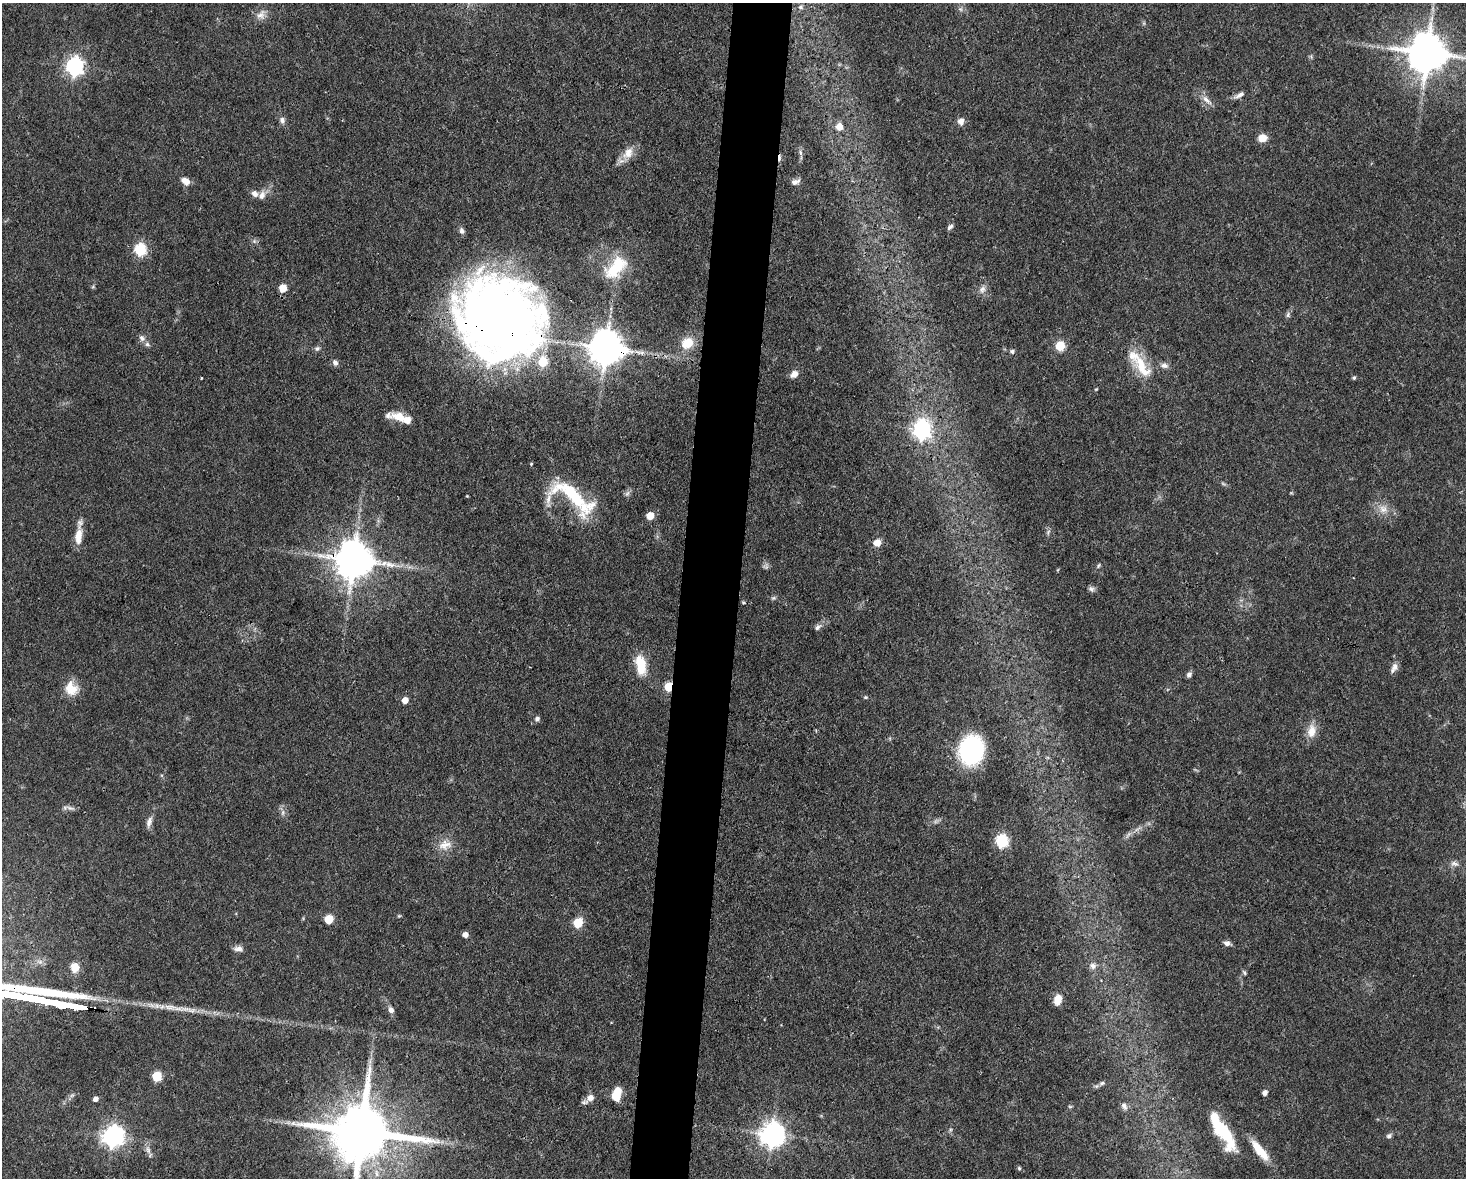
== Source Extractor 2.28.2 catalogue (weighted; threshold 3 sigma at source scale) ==
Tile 5 of 3 x 4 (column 2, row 2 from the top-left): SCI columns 1688-3151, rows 2353-3528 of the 4725 x 4704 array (HDU 1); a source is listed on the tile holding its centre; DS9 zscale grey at full resolution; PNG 1468 x 1180 px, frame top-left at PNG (2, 3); no overlay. Shown black and unused: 4% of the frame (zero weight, under 3 of 4 exposures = <1% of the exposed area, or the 3 px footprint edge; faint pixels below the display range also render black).
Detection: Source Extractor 2.28.2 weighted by HDU 2 'WHT'; one run over the whole footprint, this tile lists its part. Background 0.0737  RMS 0.004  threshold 0.0182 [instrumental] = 3 sigma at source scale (4.5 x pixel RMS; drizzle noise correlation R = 1.50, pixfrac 1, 0.05/0.05 arcsec/px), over >= 5 px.
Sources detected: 109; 1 too faint to see at this stretch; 1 inside a brighter object's white glare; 1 cosmic-ray / hot-pixel residue — not listed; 9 inside a brighter listed object's ellipse — not listed separately; the other 97 listed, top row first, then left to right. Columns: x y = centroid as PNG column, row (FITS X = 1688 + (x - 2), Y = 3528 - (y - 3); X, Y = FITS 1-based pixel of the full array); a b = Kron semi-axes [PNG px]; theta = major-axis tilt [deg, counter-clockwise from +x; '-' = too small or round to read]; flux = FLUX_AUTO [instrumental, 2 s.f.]
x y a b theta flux
801 7 7 6 - 1.1
261 15 15 11 60 3.2
1427 53 12 11 - 1400
75 66 7 7 - 150
1240 95 15 6 29 1.9
1206 100 14 7 -46 2.6
282 120 10 7 -73 1.7
961 121 8 7 - 2.3
839 126 7 6 - 4.5
1262 138 9 7 11 4.8
801 152 8 4 -80 1
628 153 18 12 53 5.2
185 181 11 7 -32 3.2
795 182 10 5 22 1.9
262 195 13 8 69 2.5
950 227 9 5 42 1
462 231 8 6 -79 1.3
254 241 5 5 - 0.82
140 250 6 6 - 46
616 268 35 18 48 18
283 288 5 5 - 11
982 289 11 8 59 2.1
1288 315 7 6 - 0.97
499 319 72 65 -29 480
142 338 10 8 -51 1.6
687 343 11 9 39 9.6
1060 346 5 5 - 20
317 348 8 6 4 1.1
606 348 10 10 - 1000
1012 351 6 5 - 0.92
642 353 6 4 -72 0.89
335 363 8 6 -43 1.5
1164 365 11 7 -8 1.8
1142 367 39 16 -55 13
794 374 10 7 43 2.6
201 378 3 2 - 0.31
1354 378 4 4 - 0.74
1096 389 5 3 - 0.35
399 416 18 11 -14 5.7
922 429 8 7 - 160
627 493 8 6 68 1.2
572 494 55 24 -38 34
467 496 3 3 - 0.32
1383 509 12 11 - 3.7
650 516 5 5 - 9.3
1048 532 8 4 71 0.89
78 536 23 9 85 5.9
877 543 8 7 - 3.6
353 560 11 11 - 1200
1098 565 6 4 69 0.61
1091 589 8 7 - 1.2
773 598 6 5 - 0.75
743 602 5 3 - 0.42
817 627 10 7 43 1.5
641 665 22 11 -80 12
1395 666 10 9 - 2.2
1189 674 7 6 - 1.4
668 686 6 4 84 16
71 688 18 15 -66 6.8
865 697 6 4 0 0.59
405 700 5 4 - 4.5
537 719 7 5 46 1.2
1312 731 18 10 82 5.2
971 750 19 16 76 78
70 808 14 5 -14 1.5
283 813 9 4 81 1.1
149 822 16 7 73 2.3
1128 834 11 3 55 1
1002 841 6 6 - 57
445 844 19 13 8 5.1
1454 863 12 6 -17 1.7
329 919 6 5 - 16
578 923 6 5 - 22
465 935 5 5 - 2.7
1227 943 7 6 - 1.6
238 948 12 6 0 2
1093 966 9 8 - 1.8
75 967 9 8 - 5
1244 973 8 4 -50 0.68
1058 1000 11 7 75 4.3
391 1010 9 6 -60 1.7
157 1076 6 5 - 20
1102 1083 8 6 21 1.2
1265 1093 5 4 - 2.1
616 1094 13 8 75 8.9
590 1098 13 8 45 3
95 1099 5 4 - 1.9
1124 1106 12 7 -60 1.8
1070 1107 6 4 -1 0.52
361 1132 19 15 -3 3700
1223 1132 33 16 -48 17
772 1135 8 8 - 390
113 1136 8 7 - 250
1389 1136 7 6 - 1.2
148 1150 12 7 -67 2
1260 1150 30 9 -51 8.8
1019 1168 5 5 - 0.59
Overlapping masked pixels (flux is a lower limit): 5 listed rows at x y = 499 319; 606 348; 353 560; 668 686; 361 1132
Isophote crosses this tile's border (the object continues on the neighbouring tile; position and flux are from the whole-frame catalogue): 2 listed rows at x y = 1427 53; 361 1132